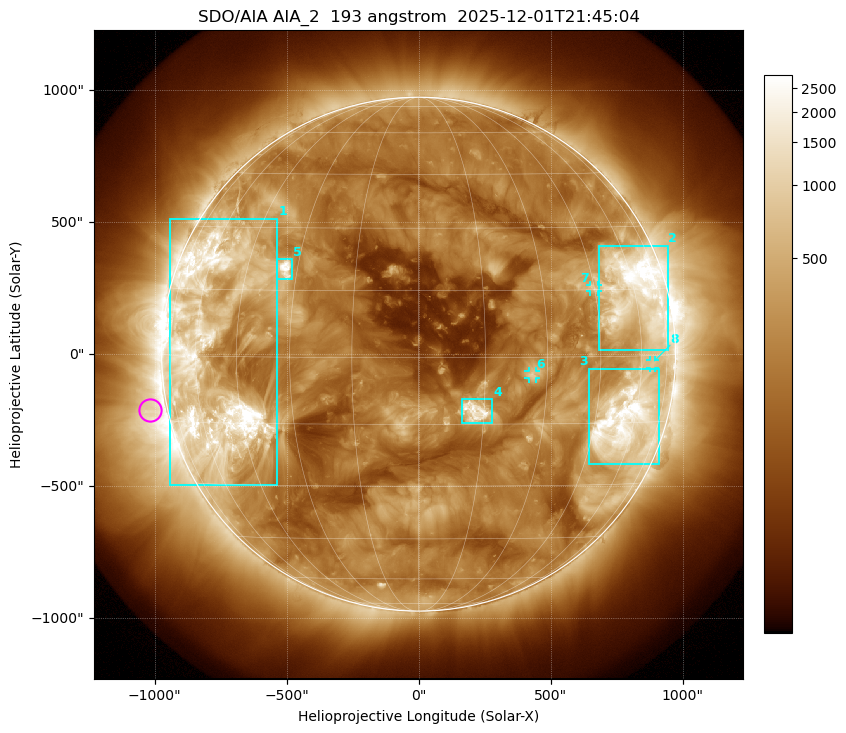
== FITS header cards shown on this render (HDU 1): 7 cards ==
TELESCOP= 'SDO/AIA '           / For AIA: SDO/AIA
INSTRUME= 'AIA_2   '           / For AIA: AIA_ATA1, AIA_ATA2, AIA_ATA3 or AIA_AT
WAVELNTH=                  193 / [angstrom] Wavelength
WAVEUNIT= 'angstrom'           / Wavelength unit: angstrom
DATE-OBS= '2025-12-01T21:45:04.846' / [ISO] Date when observation started; ISO 8
CTYPE1  = 'HPLN-TAN'           / CTYPE1: HPLN
CTYPE2  = 'HPLT-TAN'           / CTYPE2: HPLT

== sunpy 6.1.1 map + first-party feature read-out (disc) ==
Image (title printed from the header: SDO/AIA AIA_2  193 angstrom  2025-12-01T21:45:04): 1024 x 1024 px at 2.4 arcsec/px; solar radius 973 arcsec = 406 px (full disc in frame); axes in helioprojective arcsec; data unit not stated in the header (colour bar unlabelled)
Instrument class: DISC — disc imager (sunpy class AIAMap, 193 A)
Bright regions (active regions / flare kernels): reference = the median radial profile (limb darkening/brightening removed); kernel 9 px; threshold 5 sigma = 524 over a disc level ~197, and >= 1.15x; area >= 12 px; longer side >= 10 px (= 24 arcsec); searched inside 0.97 R_sun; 8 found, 8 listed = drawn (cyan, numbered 1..; 3 of them under ~33 arcsec drawn as corner ticks so the feature stays visible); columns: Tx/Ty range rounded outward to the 5 arcsec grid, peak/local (2 s.f.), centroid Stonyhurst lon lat
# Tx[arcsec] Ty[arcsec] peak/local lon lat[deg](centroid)
1 -945..-535 -495..515 22 -53 -1
2 685..945 15..410 18 +60 +14
3 645..910 -415..-55 15 +56 -15
4 160..280 -260..-170 15 +13 -12
5 -540..-480 280..360 16 -33 +20
6 415..445 -90..-65 5.4 +26 -4
7 650..680 235..265 4.1 +45 +15
8 875..895 -55..-25 3.6 +65 -2
Off-limb structures (1.02-1.3 R_sun): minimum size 162 px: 2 found; the strongest spans PA ~65..135 deg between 1.02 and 1.3 R_sun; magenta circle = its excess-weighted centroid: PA ~100 deg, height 1.07 R_sun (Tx ~-1020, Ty ~-210 arcsec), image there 3.3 x the reference